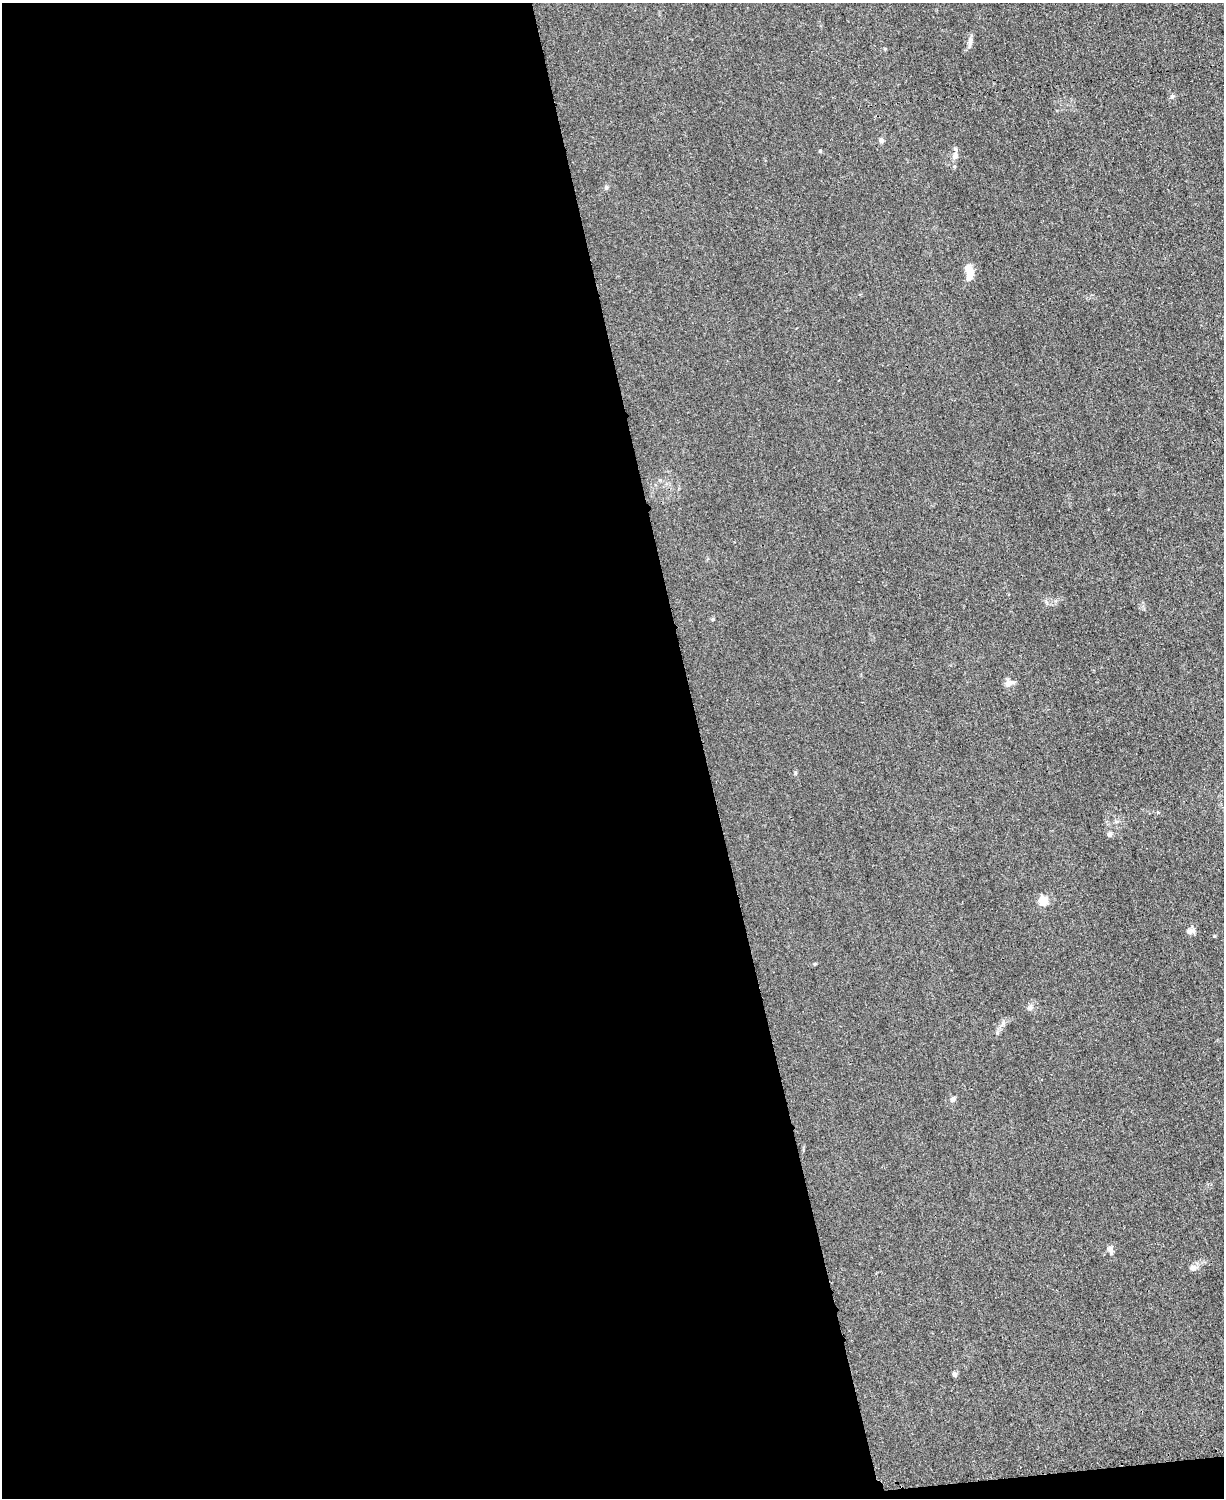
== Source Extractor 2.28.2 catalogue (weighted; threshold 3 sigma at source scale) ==
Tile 9 of 4 x 3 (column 1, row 3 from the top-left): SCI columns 13-1234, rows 264-1759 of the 4923 x 4898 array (HDU 1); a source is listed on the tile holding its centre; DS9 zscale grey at full resolution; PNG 1226 x 1500 px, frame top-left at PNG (2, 3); no overlay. Shown black and unused: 58% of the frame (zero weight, under 3 of 4 exposures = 2% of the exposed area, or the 3 px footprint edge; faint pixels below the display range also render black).
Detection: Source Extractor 2.28.2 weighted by HDU 2 'WHT'; one run over the whole footprint, this tile lists its part. Background 0.0151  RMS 0.0046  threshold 0.0205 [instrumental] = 3 sigma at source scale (4.5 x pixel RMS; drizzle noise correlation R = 1.50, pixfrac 1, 0.05/0.05 arcsec/px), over >= 5 px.
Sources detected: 16; all 16 listed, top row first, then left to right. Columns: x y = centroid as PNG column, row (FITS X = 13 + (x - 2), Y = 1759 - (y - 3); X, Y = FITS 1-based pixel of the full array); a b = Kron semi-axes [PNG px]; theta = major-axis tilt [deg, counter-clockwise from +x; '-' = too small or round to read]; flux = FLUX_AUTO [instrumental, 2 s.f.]
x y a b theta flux
970 42 16 5 84 1.9
1172 97 6 5 - 0.72
881 141 5 5 - 1.8
820 151 4 4 - 0.5
955 156 10 7 84 1.8
606 187 6 5 - 0.81
969 273 19 9 -88 4.8
1009 683 11 10 - 2.3
795 773 6 3 72 0.5
1110 834 6 6 - 0.99
1043 901 5 5 - 21
1189 931 8 8 - 1.5
953 1099 7 6 - 1.4
1110 1250 13 6 -72 1.6
1193 1268 9 7 16 1.5
954 1374 7 5 -68 1.1
Unlisted compact peaks at least as high as the median listed source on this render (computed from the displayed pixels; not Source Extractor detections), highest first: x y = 713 619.